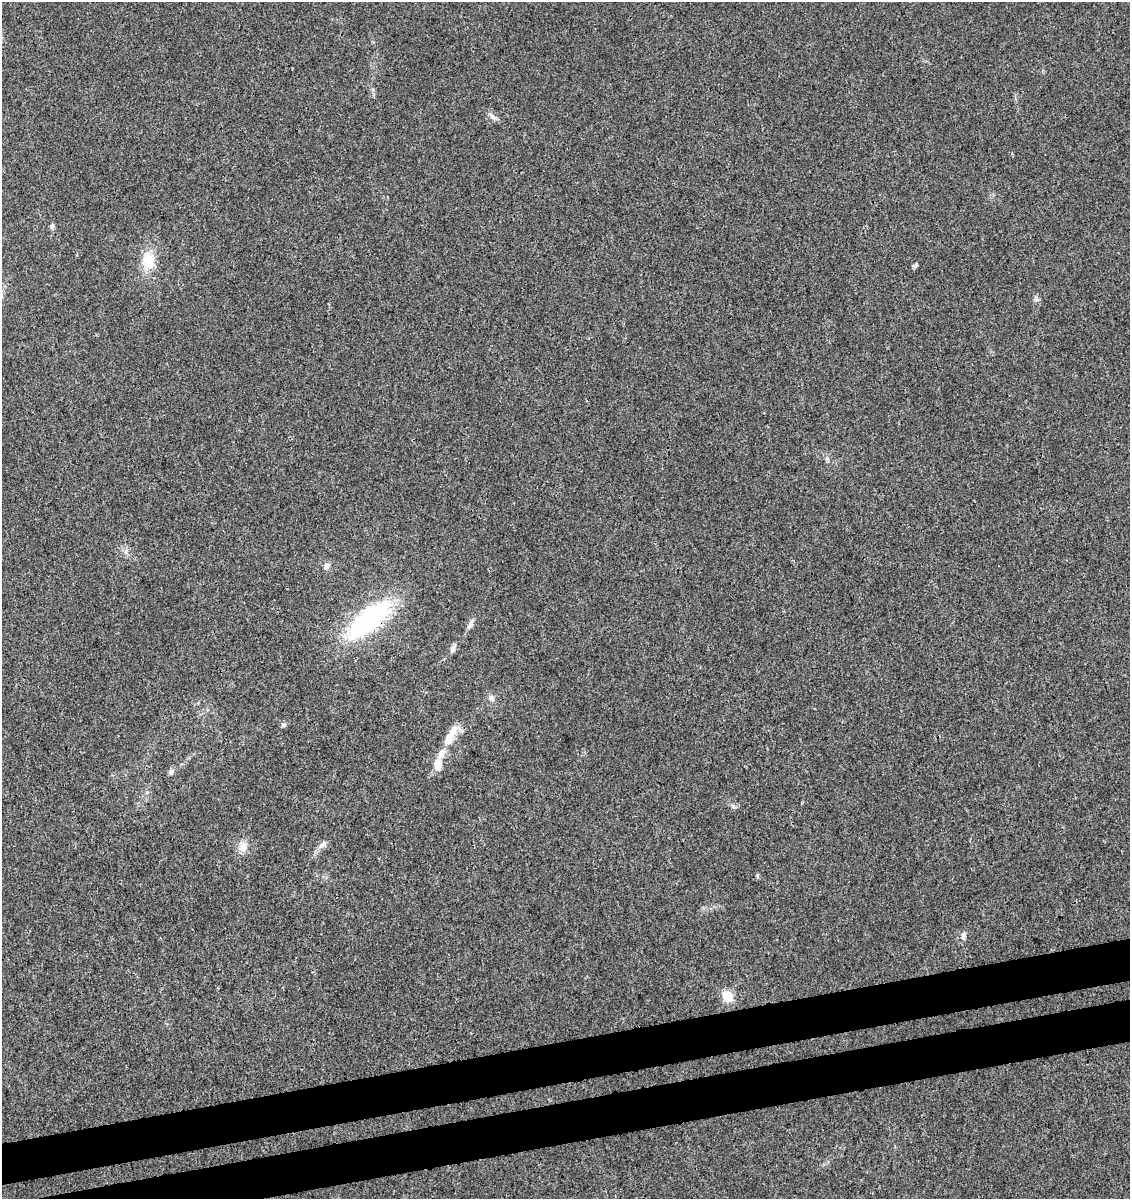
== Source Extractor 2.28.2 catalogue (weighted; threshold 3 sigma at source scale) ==
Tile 7 of 4 x 4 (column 3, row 2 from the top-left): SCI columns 2337-3464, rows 2454-3650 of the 4626 x 4904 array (HDU 1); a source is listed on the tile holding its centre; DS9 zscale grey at full resolution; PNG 1132 x 1201 px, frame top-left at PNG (2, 2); no overlay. Shown black and unused: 7% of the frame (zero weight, under 3 of 4 exposures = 5% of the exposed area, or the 3 px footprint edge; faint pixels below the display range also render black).
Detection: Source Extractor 2.28.2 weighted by HDU 2 'WHT'; one run over the whole footprint, this tile lists its part. Background 0.00448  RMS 0.0026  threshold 0.0118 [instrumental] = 3 sigma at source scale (4.5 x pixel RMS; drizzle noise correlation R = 1.50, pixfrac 1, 0.0396/0.0396 arcsec/px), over >= 5 px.
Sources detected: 22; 2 inside a brighter listed object's ellipse — not listed separately; the other 20 listed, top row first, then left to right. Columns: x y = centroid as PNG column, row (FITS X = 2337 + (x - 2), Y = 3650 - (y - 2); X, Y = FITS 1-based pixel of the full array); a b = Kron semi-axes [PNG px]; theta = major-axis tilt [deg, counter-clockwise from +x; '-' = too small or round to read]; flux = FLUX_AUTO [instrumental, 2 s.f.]
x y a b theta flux
493 117 14 6 -32 1.1
52 226 8 5 80 0.66
148 261 21 15 -89 6.3
915 265 7 5 57 0.46
1037 300 7 4 -18 0.52
827 459 7 5 -70 0.59
126 551 9 4 68 0.72
326 566 8 7 - 1.1
369 620 59 23 40 36
470 624 14 6 61 1.3
453 649 8 6 75 1
491 698 9 7 -42 0.94
284 725 6 5 - 0.66
451 735 34 9 58 4.8
171 772 7 6 - 0.93
734 807 6 6 - 0.55
322 844 13 6 43 1.2
243 847 14 10 -83 2.4
963 936 10 6 75 1.1
727 996 5 5 - 18
Overlapping masked pixels (flux is a lower limit): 1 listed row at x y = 369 620
Unlisted compact peaks at least as high as the median listed source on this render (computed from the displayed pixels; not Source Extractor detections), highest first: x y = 757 876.